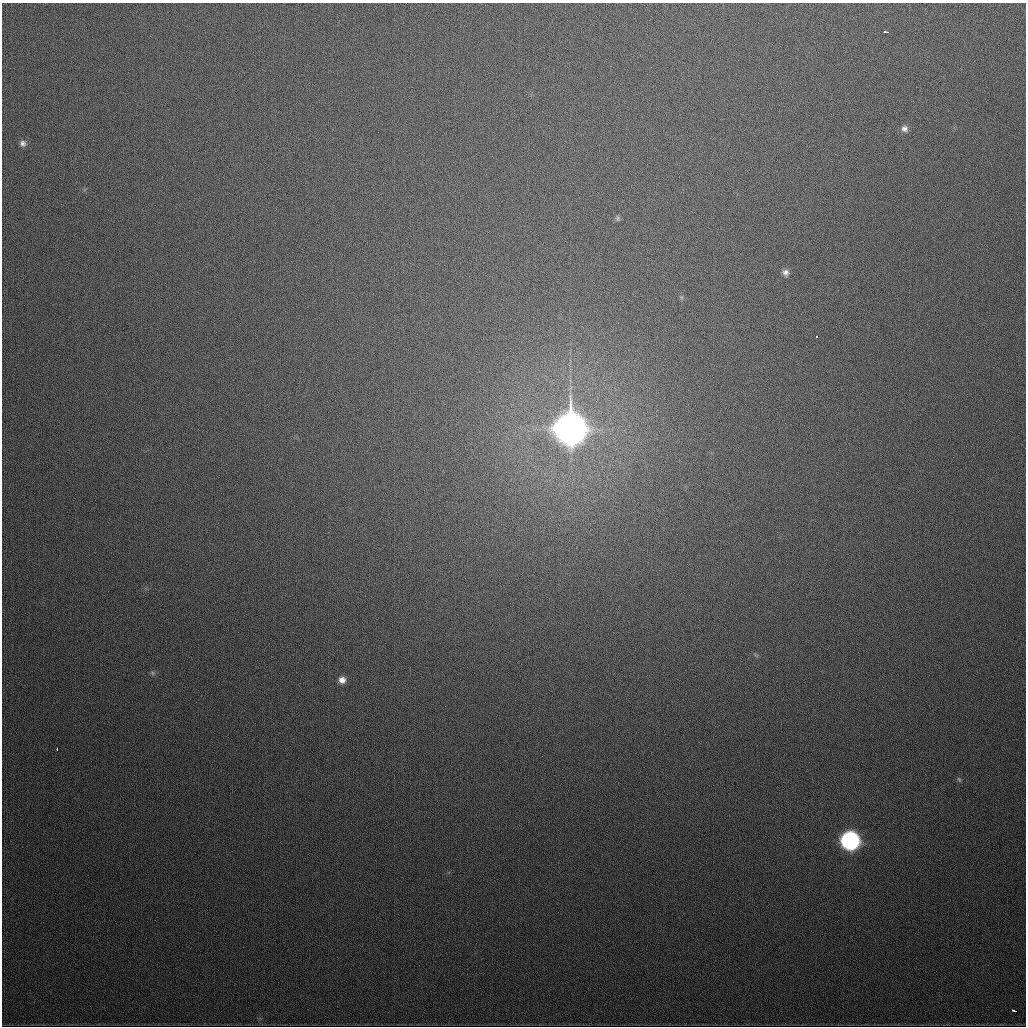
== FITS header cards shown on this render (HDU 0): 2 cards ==
NAXIS1  =                 1024
NAXIS2  =                 1024

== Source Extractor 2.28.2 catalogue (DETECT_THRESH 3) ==
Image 1024 x 1024 px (HDU 0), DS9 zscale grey, 1 PNG px = 1 image px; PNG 1028 x 1028 px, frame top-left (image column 1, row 1024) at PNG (2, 3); no overlay
Background 453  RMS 16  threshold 47.3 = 3 sigma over >= 5 px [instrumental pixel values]
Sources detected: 14; all 14 listed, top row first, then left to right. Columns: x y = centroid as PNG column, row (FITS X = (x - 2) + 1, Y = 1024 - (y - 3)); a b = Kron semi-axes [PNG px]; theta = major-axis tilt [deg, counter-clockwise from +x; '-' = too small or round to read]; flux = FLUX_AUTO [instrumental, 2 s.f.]
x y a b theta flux
886 32 4 3 - 4.1e+03
904 129 9 8 - 4.8e+03
23 143 9 8 - 4.4e+03
617 218 7 6 - 2.2e+03
785 272 8 8 - 4.9e+03
681 297 6 4 -18 1.5e+03
816 336 3 3 - 1.3e+04
570 429 12 12 - 3.5e+06
152 673 7 6 - 2.1e+03
342 680 8 7 - 7.1e+03
57 749 3 2 - 1.7e+03
959 779 8 5 -62 1.9e+03
850 841 10 10 - 3.8e+05
1013 1010 4 2 - 3.8e+03